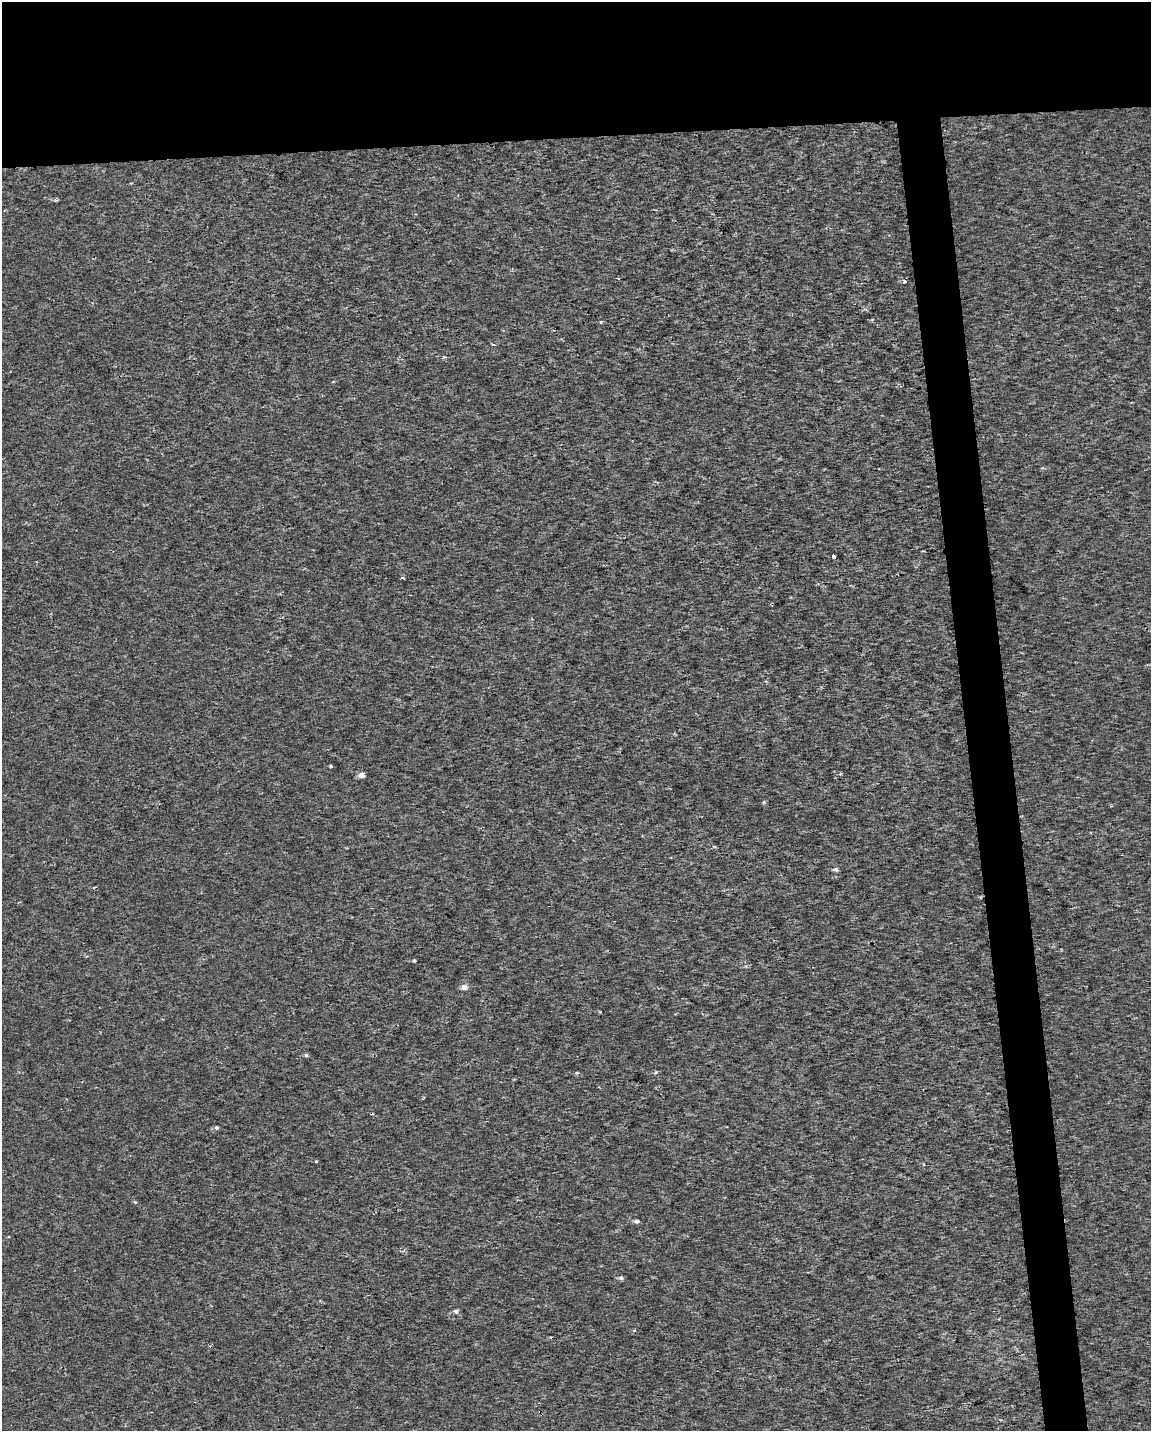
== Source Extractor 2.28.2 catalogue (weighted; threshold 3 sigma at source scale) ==
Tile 2 of 4 x 3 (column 2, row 1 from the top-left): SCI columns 1150-2298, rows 2910-4338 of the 4595 x 4347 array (HDU 1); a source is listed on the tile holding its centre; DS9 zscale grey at full resolution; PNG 1153 x 1433 px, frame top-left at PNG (2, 2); no overlay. Shown black and unused: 13% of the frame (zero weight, under 2 of 3 exposures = <1% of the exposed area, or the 3 px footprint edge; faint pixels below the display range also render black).
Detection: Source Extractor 2.28.2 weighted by HDU 2 'WHT'; one run over the whole footprint, this tile lists its part. Background 5.72e-04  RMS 0.0029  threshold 0.013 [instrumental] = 3 sigma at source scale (4.5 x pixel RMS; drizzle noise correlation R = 1.50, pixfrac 1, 0.0396/0.0396 arcsec/px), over >= 5 px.
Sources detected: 20; all 20 listed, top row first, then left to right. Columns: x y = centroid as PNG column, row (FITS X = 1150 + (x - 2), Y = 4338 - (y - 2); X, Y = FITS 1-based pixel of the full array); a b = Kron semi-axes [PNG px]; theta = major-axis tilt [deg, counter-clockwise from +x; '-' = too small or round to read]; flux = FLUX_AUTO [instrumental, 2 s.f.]
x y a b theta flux
904 282 3 3 - 2.1
601 322 4 4 - 0.29
833 556 4 3 - 2.2
402 578 3 3 - 0.86
532 619 4 3 - 0.24
331 766 3 3 - 0.73
362 775 5 4 - 2.3
764 802 6 3 71 0.29
836 869 5 5 - 0.72
414 961 4 3 - 0.41
464 987 5 4 - 2.1
306 1055 5 4 - 0.56
656 1072 5 4 - 0.35
577 1073 5 3 - 0.3
216 1128 5 4 - 0.6
316 1161 4 3 - 0.22
135 1202 5 4 - 0.35
636 1221 5 4 - 0.87
621 1278 5 5 - 0.73
456 1311 5 5 - 0.86